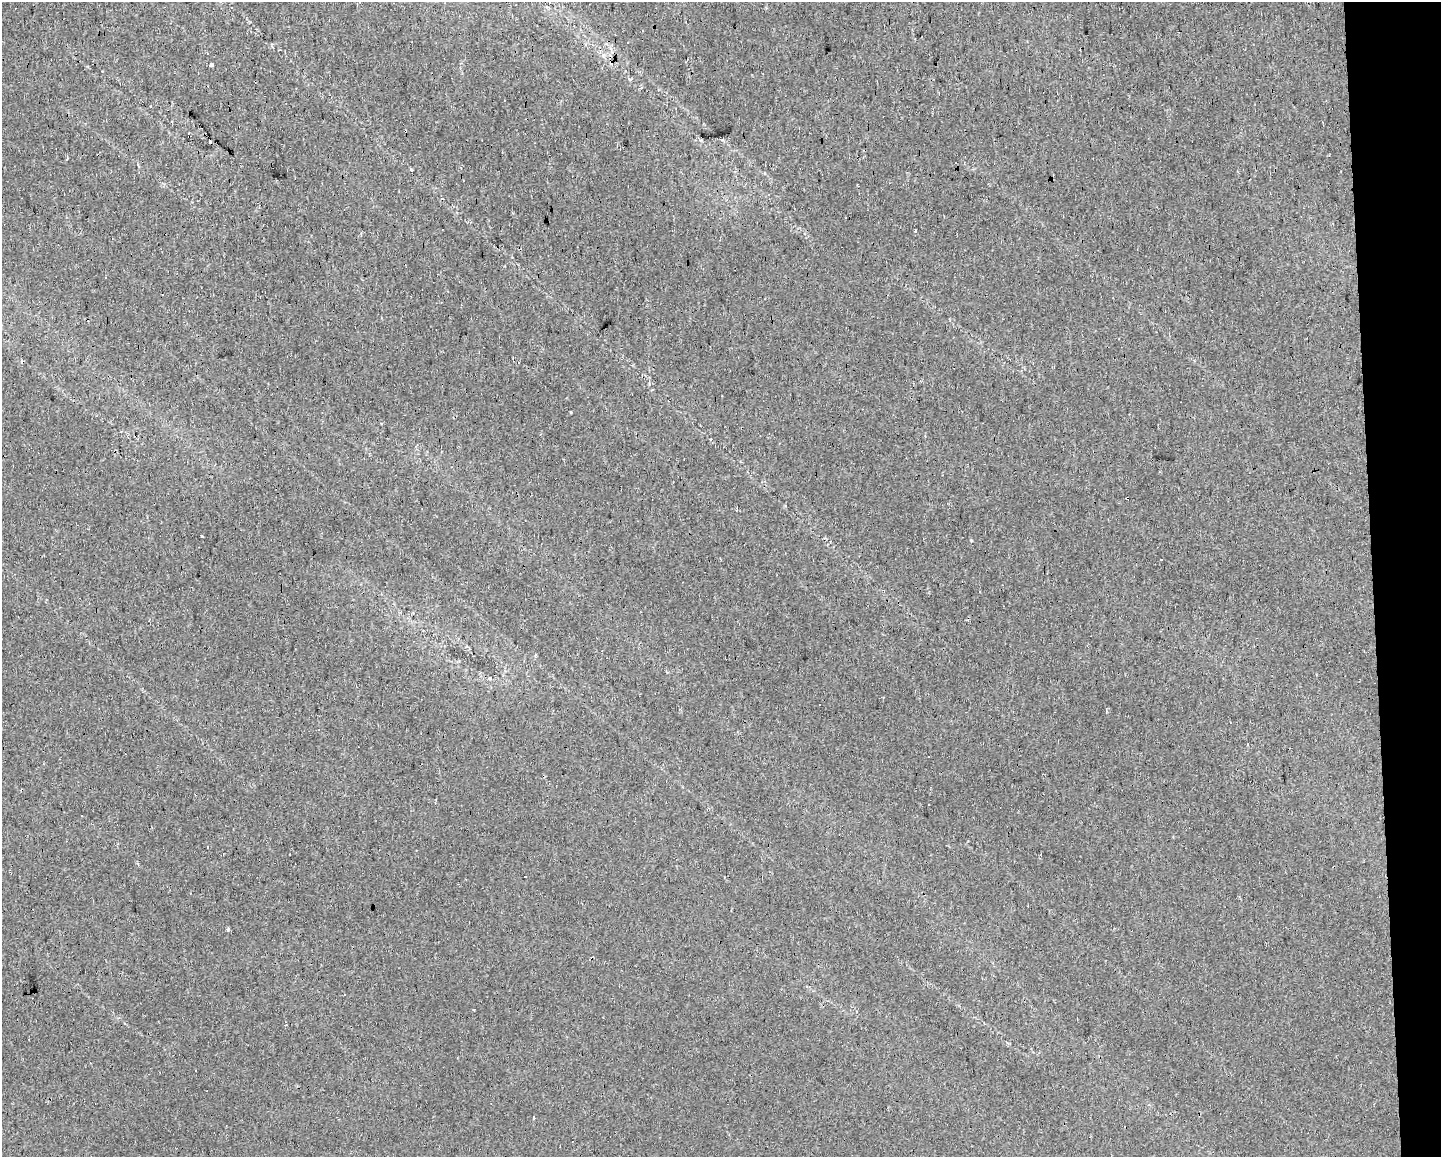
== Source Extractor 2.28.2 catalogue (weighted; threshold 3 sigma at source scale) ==
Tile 9 of 3 x 4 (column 3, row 3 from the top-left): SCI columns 2888-4326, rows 1157-2311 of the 4377 x 4622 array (HDU 1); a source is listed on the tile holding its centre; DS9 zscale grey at full resolution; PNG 1443 x 1159 px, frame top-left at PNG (2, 2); no overlay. Shown black and unused: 5% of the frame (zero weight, under 2 of 3 exposures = <1% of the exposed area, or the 3 px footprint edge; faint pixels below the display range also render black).
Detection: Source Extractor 2.28.2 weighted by HDU 2 'WHT'; one run over the whole footprint, this tile lists its part. Background 0.0146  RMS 0.0062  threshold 0.0277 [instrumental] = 3 sigma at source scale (4.5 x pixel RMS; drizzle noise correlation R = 1.50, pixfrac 1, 0.0396/0.0396 arcsec/px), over >= 5 px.
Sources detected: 29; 14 cosmic-ray / hot-pixel residue — not listed; the other 15 listed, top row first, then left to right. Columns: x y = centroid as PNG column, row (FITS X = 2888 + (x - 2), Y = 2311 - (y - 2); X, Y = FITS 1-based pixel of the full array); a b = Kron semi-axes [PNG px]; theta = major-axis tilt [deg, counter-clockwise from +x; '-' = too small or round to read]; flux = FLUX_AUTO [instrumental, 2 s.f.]
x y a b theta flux
394 3 3 2 - 0.69
628 42 3 3 - 1.7
211 64 4 3 - 2.6
630 79 5 3 - 0.64
189 136 3 2 - 0.47
67 158 3 2 - 1.1
915 231 3 3 - 2.6
570 412 3 3 - 3.1
202 537 3 3 - 2.9
972 540 3 2 - 0.91
1162 559 3 3 - 2.7
490 678 5 4 - 0.75
820 704 2 2 - 0.71
228 929 4 3 - 1.1
534 1118 4 3 - 0.72
Overlapping masked pixels (flux is a lower limit): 1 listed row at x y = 189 136
Isophote crosses this tile's border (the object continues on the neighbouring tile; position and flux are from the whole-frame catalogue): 1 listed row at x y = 394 3
Unlisted compact peaks at least as high as the median listed source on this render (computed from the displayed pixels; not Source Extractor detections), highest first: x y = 474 1010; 785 506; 649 384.